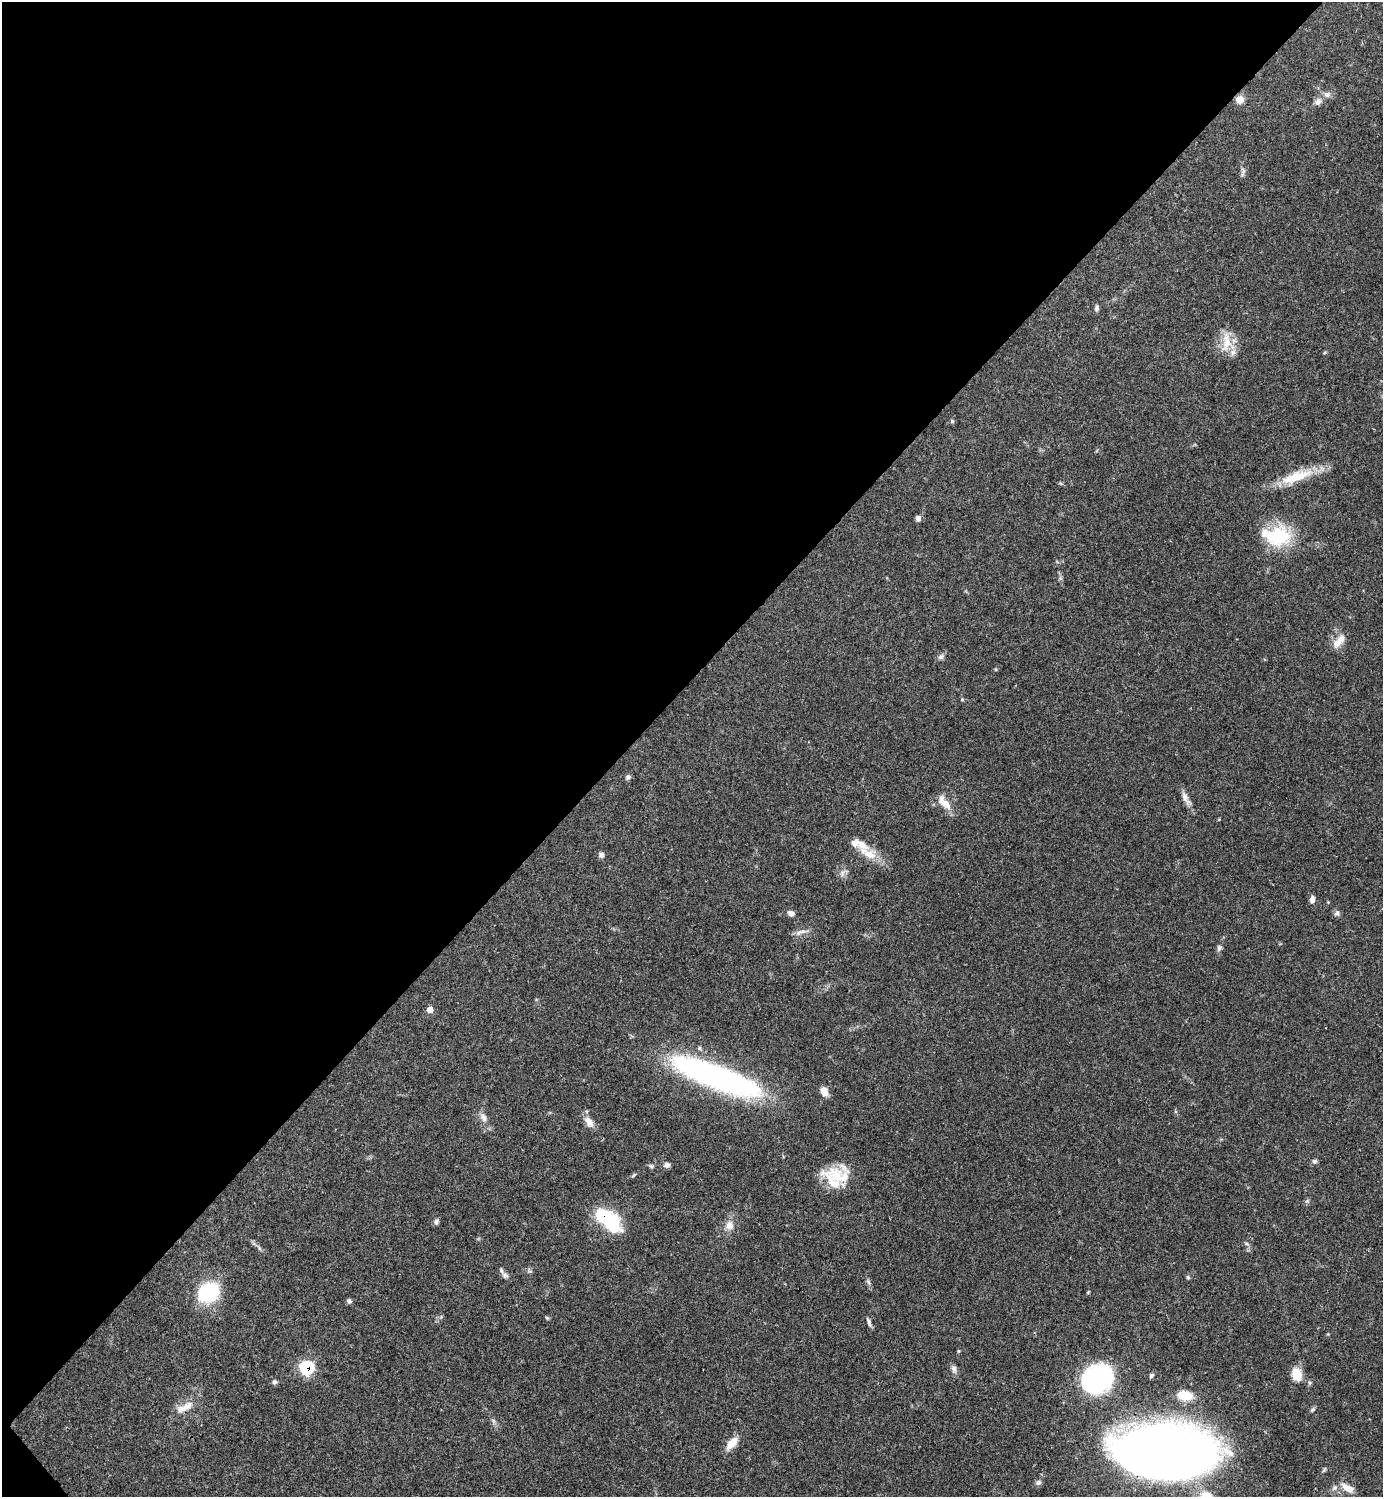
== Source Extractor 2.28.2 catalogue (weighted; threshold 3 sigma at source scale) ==
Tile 5 of 4 x 4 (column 1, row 2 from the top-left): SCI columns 299-1679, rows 2989-4483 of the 5981 x 5982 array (HDU 1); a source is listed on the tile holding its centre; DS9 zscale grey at full resolution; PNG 1385 x 1499 px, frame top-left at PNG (2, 2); no overlay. Shown black and unused: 46% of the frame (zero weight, under 3 of 4 exposures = <1% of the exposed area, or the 3 px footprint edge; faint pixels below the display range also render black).
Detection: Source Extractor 2.28.2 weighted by HDU 2 'WHT'; one run over the whole footprint, this tile lists its part. Background 0.0392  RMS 0.0027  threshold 0.012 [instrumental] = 3 sigma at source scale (4.5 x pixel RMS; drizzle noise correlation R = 1.50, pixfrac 1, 0.05/0.05 arcsec/px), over >= 5 px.
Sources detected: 70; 1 inside a brighter object's white glare — not listed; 8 inside a brighter listed object's ellipse — not listed separately; the other 61 listed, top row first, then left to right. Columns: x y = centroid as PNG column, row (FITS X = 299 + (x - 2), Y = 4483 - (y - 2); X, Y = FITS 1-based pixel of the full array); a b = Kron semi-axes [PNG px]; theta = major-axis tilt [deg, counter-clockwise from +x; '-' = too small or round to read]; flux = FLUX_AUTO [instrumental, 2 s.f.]
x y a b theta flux
1240 99 6 5 - 4.4
1318 101 12 8 42 1.5
1243 172 15 5 82 0.88
1097 308 9 5 86 0.7
1227 342 30 16 -85 5.8
952 421 5 5 - 0.42
1296 477 47 13 20 9.5
918 518 7 6 - 0.92
1278 536 34 27 9 15
1339 641 22 10 50 3.2
941 657 10 7 32 0.91
962 699 5 4 - 0.34
628 777 8 6 35 0.64
1186 798 22 7 -61 2
944 803 21 9 -49 3.7
859 844 32 11 -23 4.3
601 855 7 7 - 0.88
843 873 16 6 38 1.2
1312 900 9 6 86 1.3
791 913 8 6 -19 1.1
1337 913 8 7 - 0.77
798 933 11 7 39 1.2
1219 948 9 6 72 0.78
430 1009 7 6 - 1.9
716 1077 97 22 -21 79
824 1091 11 7 -66 2.3
484 1118 13 9 -66 1.8
589 1122 17 9 -52 2.2
1314 1161 7 6 - 0.67
667 1165 7 6 - 0.96
651 1166 8 5 -11 0.51
634 1175 7 4 37 0.41
840 1176 30 26 -54 9.3
1307 1201 7 4 44 0.47
603 1216 24 14 -34 14
436 1222 8 6 74 0.73
729 1225 13 11 74 2.4
1247 1244 6 4 -19 0.43
259 1248 10 4 -57 0.63
505 1275 11 7 -43 1.2
1188 1277 6 5 - 0.41
868 1282 10 5 -65 0.7
208 1292 23 20 30 17
349 1301 7 6 - 0.58
547 1318 6 4 -42 0.35
869 1322 13 4 -71 0.83
958 1351 5 3 - 0.28
307 1368 8 7 - 24
954 1369 11 7 -75 1.1
1297 1374 12 9 -77 5.6
1151 1376 7 5 55 0.54
1097 1379 20 17 17 77
275 1382 6 6 - 0.61
1184 1395 19 11 -10 5.5
185 1407 30 10 27 3.7
1312 1409 8 5 42 0.5
493 1420 7 4 -20 0.47
732 1443 18 9 49 3.7
1162 1451 65 33 -4 600
1038 1482 8 7 - 0.74
1347 1488 18 9 -31 2.9
Overlapping masked pixels (flux is a lower limit): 3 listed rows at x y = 603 1216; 307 1368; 1162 1451